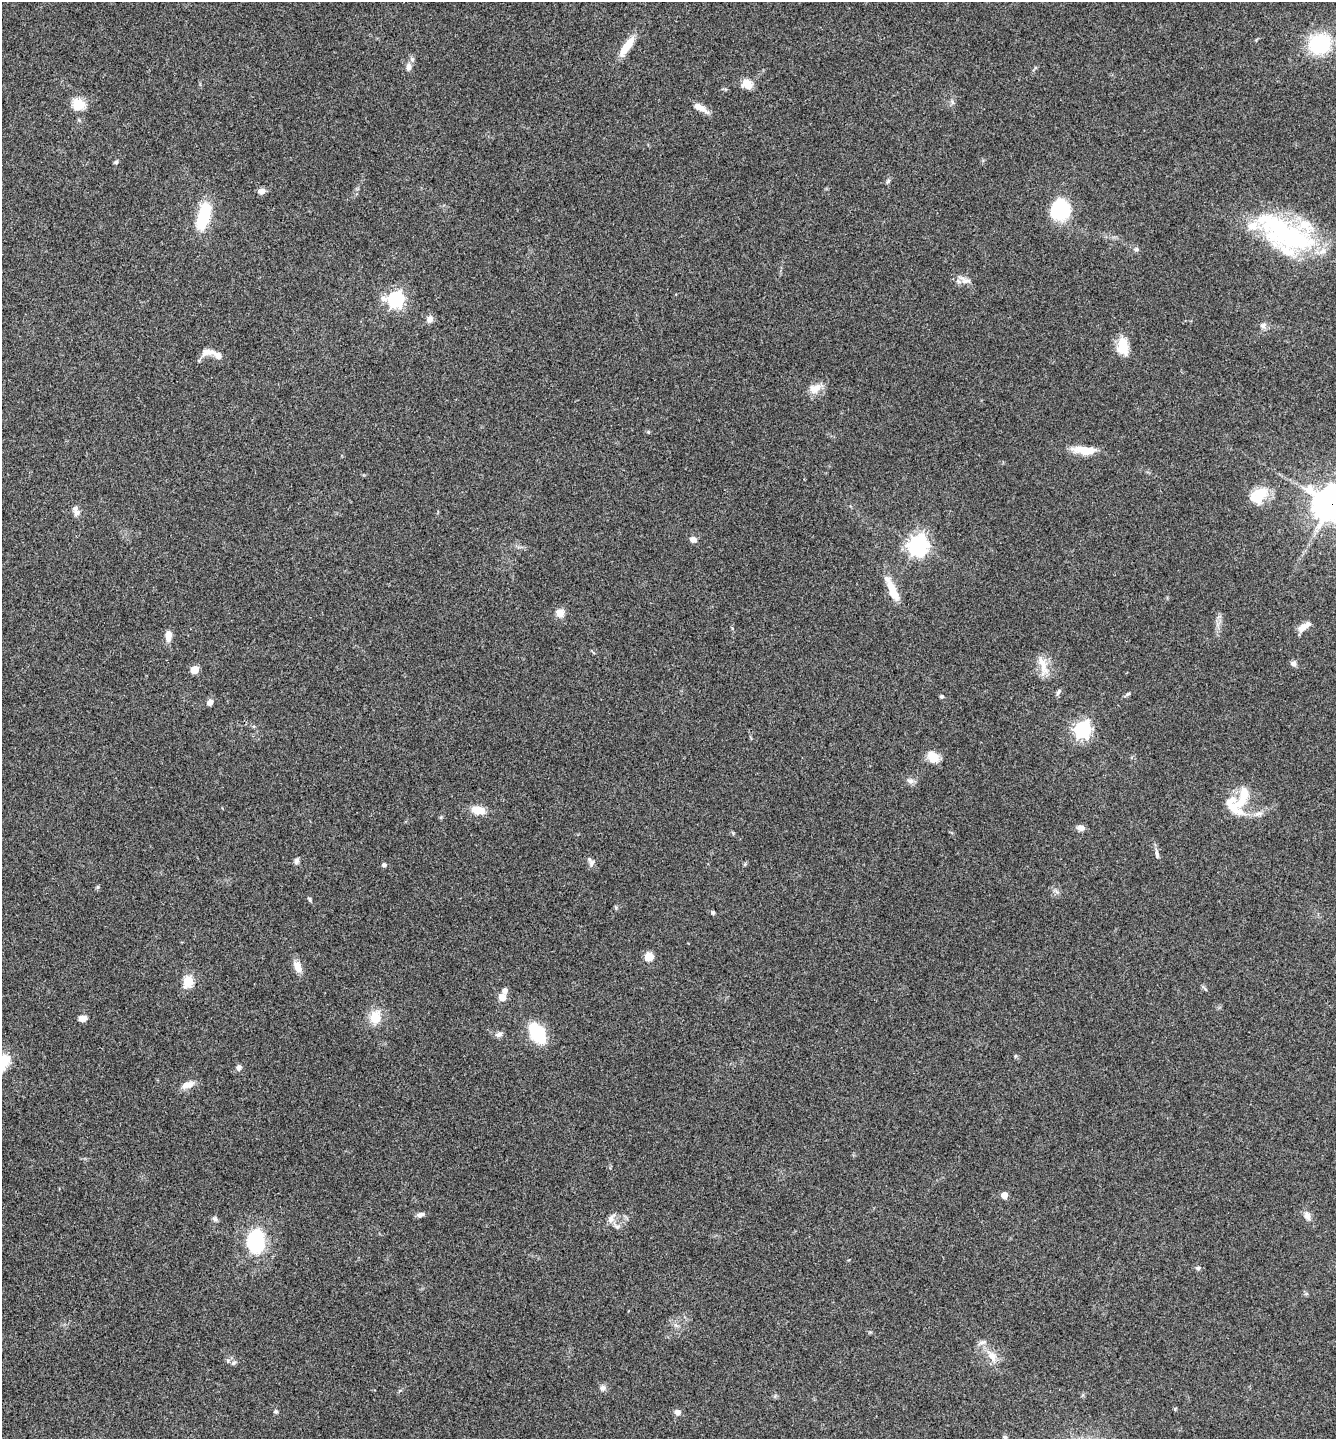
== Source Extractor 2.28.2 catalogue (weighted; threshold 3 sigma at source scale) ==
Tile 11 of 4 x 4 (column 3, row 3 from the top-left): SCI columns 2952-4285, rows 1441-2877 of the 5766 x 5758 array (HDU 1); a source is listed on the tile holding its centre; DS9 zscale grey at full resolution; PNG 1338 x 1441 px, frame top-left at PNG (2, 2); no overlay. Shown black and unused: <1% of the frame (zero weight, under 3 of 4 exposures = <1% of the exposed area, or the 3 px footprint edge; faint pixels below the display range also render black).
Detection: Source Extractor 2.28.2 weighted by HDU 2 'WHT'; one run over the whole footprint, this tile lists its part. Background 0.123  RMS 0.0064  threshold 0.0289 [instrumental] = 3 sigma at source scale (4.5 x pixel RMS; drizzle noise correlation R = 1.50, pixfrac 1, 0.05/0.05 arcsec/px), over >= 5 px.
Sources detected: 89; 1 inside a brighter object's white glare — not listed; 10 inside a brighter listed object's ellipse — not listed separately; the other 78 listed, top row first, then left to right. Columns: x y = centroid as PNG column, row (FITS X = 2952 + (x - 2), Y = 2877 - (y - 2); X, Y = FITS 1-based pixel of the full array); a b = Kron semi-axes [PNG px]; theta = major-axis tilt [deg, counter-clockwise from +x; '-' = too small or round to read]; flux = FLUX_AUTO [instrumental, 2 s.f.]
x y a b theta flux
1320 44 22 20 27 42
627 46 30 9 56 11
409 67 10 6 86 3.1
747 84 14 11 -32 6.1
78 104 17 15 -19 10
700 108 21 7 -30 5.3
116 162 6 6 - 1
888 181 9 4 54 1.2
261 191 9 7 15 3.2
1060 210 18 16 -88 49
203 216 30 12 74 32
1287 235 73 33 -24 99
1136 249 6 5 - 1.2
965 280 19 8 -20 4.4
396 299 7 7 - 180
430 319 9 8 - 2.8
1263 326 9 7 22 2.3
1123 346 22 13 -85 12
208 352 21 8 1 5.3
815 388 19 11 31 7.1
648 432 5 4 - 0.85
1084 450 29 10 -5 12
1260 493 22 17 27 15
1331 504 12 12 - 1100
76 512 10 8 58 3.3
693 539 8 7 - 2.9
917 545 8 7 - 350
893 590 33 10 -65 12
560 613 10 10 - 5
1302 627 13 8 45 4.6
168 636 14 7 86 5.2
1293 663 7 6 - 2.4
1043 666 23 10 -78 9.1
195 669 5 5 - 14
1058 692 10 5 61 1.5
1128 694 6 5 - 1.1
941 696 4 4 - 1.3
210 702 7 6 - 2.8
1082 729 7 6 - 190
933 757 16 12 -38 7.4
910 781 10 6 -16 2.4
1239 803 29 11 29 13
478 810 12 8 -10 12
1080 828 9 6 -5 3.3
1157 854 15 5 -79 2.4
296 861 7 6 - 2
591 863 11 7 78 2.4
384 865 5 4 - 1.7
309 899 6 4 -73 1
713 913 5 4 - 0.84
649 957 9 9 - 6.5
297 966 16 10 -69 5.7
188 981 6 5 - 41
1205 989 7 4 -53 1
505 991 5 5 - 3.5
502 997 5 5 - 13
375 1017 16 13 75 12
82 1018 8 6 0 3.9
537 1033 15 9 -58 47
499 1034 10 7 27 2.6
1015 1056 5 3 - 0.7
3 1061 23 12 57 19
238 1067 7 6 - 2.3
188 1085 17 8 19 6
1004 1195 5 5 - 8.8
420 1214 11 5 10 2.3
1307 1216 12 8 -63 3.5
611 1218 14 7 58 4
215 1219 8 5 -36 1.4
256 1241 28 20 -90 41
1198 1268 7 5 -8 1.4
992 1356 17 11 -55 7.5
234 1363 7 5 22 1.4
603 1388 8 8 - 2.4
1175 1409 5 4 - 0.7
276 1411 6 5 - 1
678 1412 8 7 - 2.8
1005 1438 8 6 -87 1.9
Overlapping masked pixels (flux is a lower limit): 1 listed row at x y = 1331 504
Isophote crosses this tile's border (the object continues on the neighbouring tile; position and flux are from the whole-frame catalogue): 3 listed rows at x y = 1331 504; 3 1061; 1005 1438
Unlisted compact peaks at least as high as the median listed source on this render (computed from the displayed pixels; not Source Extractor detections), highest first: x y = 98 887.